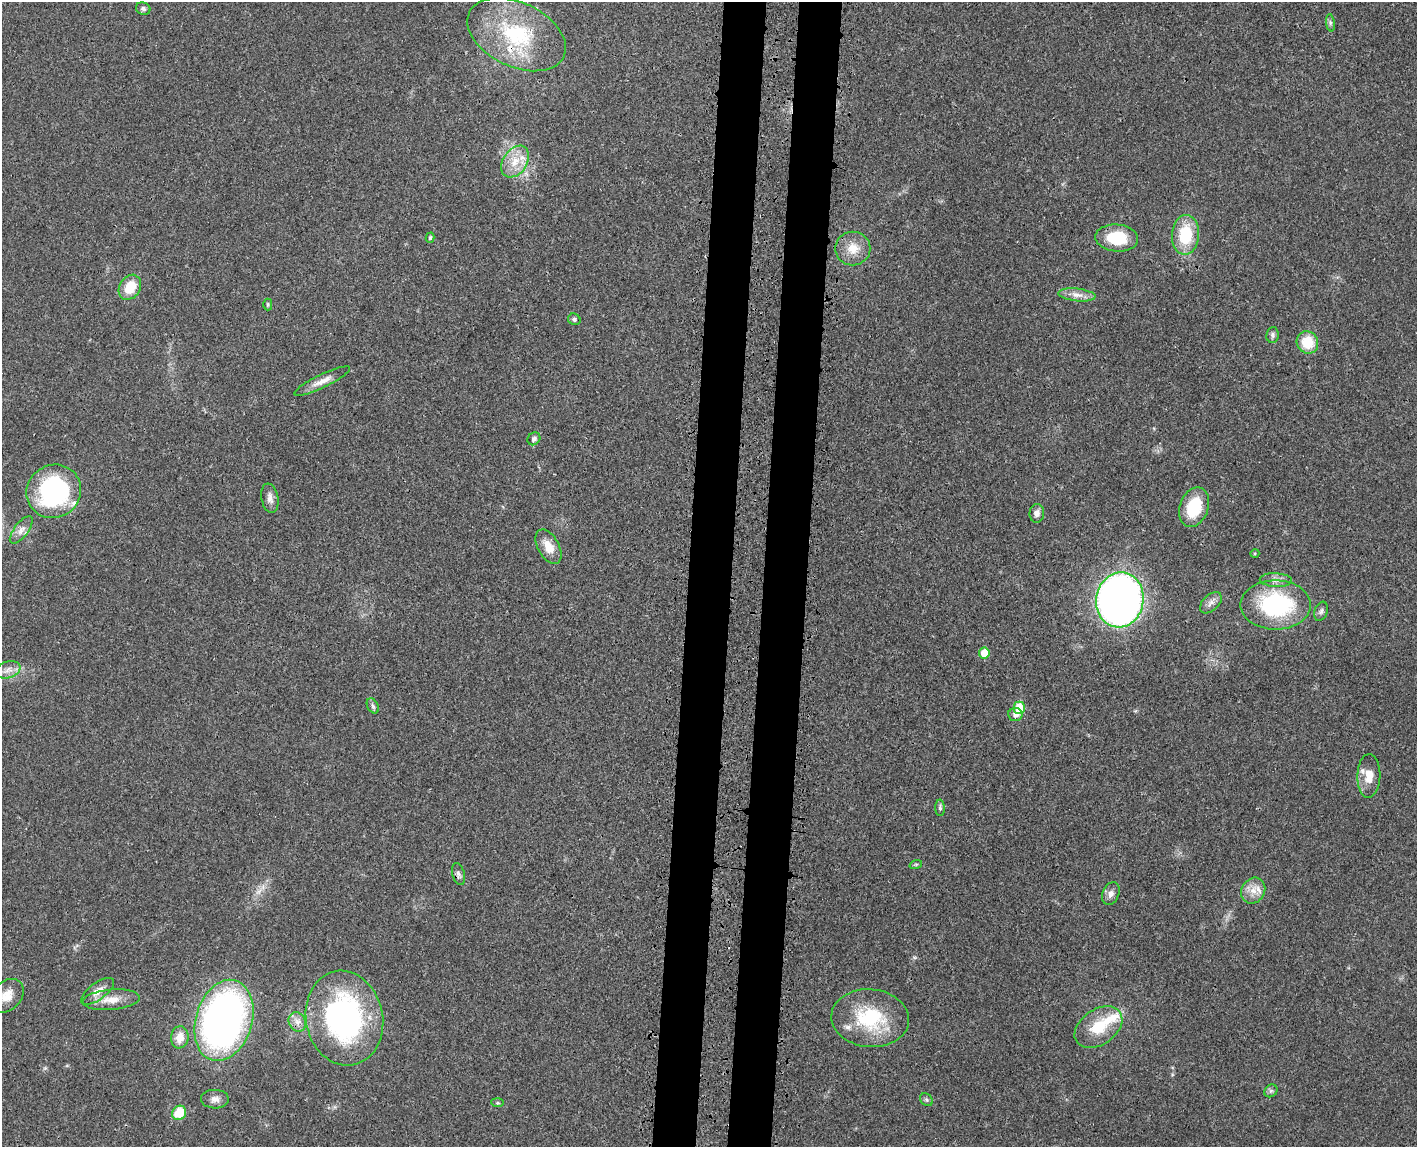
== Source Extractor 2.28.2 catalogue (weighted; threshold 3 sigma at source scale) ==
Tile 8 of 3 x 4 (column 2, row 3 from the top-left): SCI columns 1601-3015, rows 1228-2372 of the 4726 x 4742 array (HDU 1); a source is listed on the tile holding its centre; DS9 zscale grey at full resolution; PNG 1419 x 1149 px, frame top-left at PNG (2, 2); each listed source drawn as its Kron ellipse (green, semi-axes under 4 px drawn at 4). Shown black and unused: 6% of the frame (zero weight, under 3 of 4 exposures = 8% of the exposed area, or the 3 px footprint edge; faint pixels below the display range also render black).
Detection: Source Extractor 2.28.2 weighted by HDU 2 'WHT'; one run over the whole footprint, this tile lists its part. Background 0.021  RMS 0.0034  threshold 0.0152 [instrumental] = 3 sigma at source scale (4.5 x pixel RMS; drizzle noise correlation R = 1.50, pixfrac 1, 0.05/0.05 arcsec/px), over >= 5 px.
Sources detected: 57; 4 inside a brighter listed object's ellipse — not listed separately; the other 53 listed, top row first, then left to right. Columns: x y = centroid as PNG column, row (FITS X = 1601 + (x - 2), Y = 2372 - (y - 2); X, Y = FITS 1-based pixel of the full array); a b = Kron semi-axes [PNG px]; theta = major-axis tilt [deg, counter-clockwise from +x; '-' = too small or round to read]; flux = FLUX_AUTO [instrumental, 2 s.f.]
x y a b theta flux
143 9 7 6 - 0.91
1330 23 8 4 -82 0.67
516 35 52 32 -26 31
515 162 17 12 56 6
1185 235 20 13 86 14
430 238 5 4 - 0.48
1117 238 21 13 -5 13
853 248 17 17 - 5.7
130 287 13 10 58 7.7
1077 295 19 6 -6 2.6
268 304 6 4 -90 0.5
574 319 6 5 - 0.7
1273 335 8 6 83 0.85
1307 342 11 10 - 9.1
322 381 30 6 26 3.3
534 439 7 5 45 1.1
54 491 28 26 33 48
270 498 15 8 -80 2
1194 507 20 14 70 13
1037 513 9 7 84 1.6
21 530 16 7 52 2.2
549 547 19 10 -61 4.5
1255 553 5 3 - 0.32
1276 580 16 7 -3 2.1
1120 600 28 23 80 210
1211 603 13 8 43 1.8
1276 605 35 24 0 38
1321 611 10 6 71 0.97
984 653 5 5 - 5.2
8 670 12 8 18 2.1
373 706 8 5 -62 0.8
1019 708 6 5 - 11
1015 714 7 6 - 1.9
1369 776 22 11 88 4.8
940 808 8 4 -89 0.75
916 864 6 4 19 0.44
458 874 11 6 -74 1.1
1253 891 13 11 58 3.5
1111 894 12 8 67 1.8
98 991 20 8 36 3.1
7 996 19 14 44 5
111 1000 28 10 5 5.3
344 1018 48 38 -78 74
870 1018 39 29 -5 23
224 1020 41 28 73 150
297 1022 10 8 -59 2
1098 1027 26 17 35 11
180 1037 11 9 82 4.2
1271 1091 7 6 - 0.83
215 1099 14 9 -1 2.1
926 1100 7 5 -45 0.64
497 1103 6 4 -5 0.47
179 1113 7 6 - 8
Isophote crosses this tile's border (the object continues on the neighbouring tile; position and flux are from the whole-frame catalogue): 1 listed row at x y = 7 996